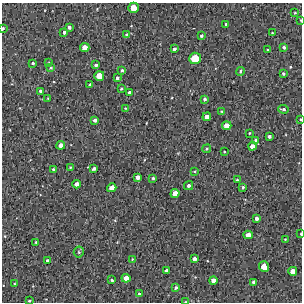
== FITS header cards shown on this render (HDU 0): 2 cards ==
NAXIS1  =                  300 / Width of image
NAXIS2  =                  300 / Height of image

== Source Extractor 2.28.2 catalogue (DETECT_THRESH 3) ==
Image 300 x 300 px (HDU 0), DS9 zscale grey, 1 PNG px = 1 image px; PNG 304 x 304 px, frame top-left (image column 1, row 300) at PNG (2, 3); each listed source drawn as its Kron ellipse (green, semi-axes under 4 px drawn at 4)
Background 1880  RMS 170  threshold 522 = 3 sigma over >= 5 px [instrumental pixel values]
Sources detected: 77; all 77 listed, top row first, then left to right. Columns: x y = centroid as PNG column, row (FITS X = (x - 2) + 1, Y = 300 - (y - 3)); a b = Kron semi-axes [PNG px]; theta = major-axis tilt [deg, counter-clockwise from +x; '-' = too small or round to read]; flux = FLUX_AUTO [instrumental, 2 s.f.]
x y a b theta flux
134 8 5 5 - 170000
295 13 3 3 - 9700
300 20 4 2 - 7900
226 24 3 2 - 13000
69 27 3 3 - 33000
3 28 3 2 - 20000
64 32 3 3 - 33000
272 33 3 2 - 10000
127 35 4 3 - 36000
201 36 3 3 - 19000
284 47 3 3 - 20000
85 48 4 4 - 110000
174 49 3 3 - 26000
268 50 3 2 - 10000
195 58 6 5 - 280000
33 63 3 3 - 17000
49 63 3 2 - 11000
96 65 3 3 - 26000
51 68 3 3 - 11000
122 70 4 3 - 17000
240 71 4 3 - 15000
283 73 3 3 - 18000
99 76 5 4 - 150000
117 78 3 3 - 28000
90 84 3 3 - 18000
121 89 3 2 - 12000
40 91 3 3 - 16000
129 93 4 3 - 37000
48 98 4 2 - 8600
205 99 4 3 - 24000
125 108 4 3 - 8500
283 109 5 3 - 24000
222 111 4 3 - 12000
207 117 4 4 - 74000
300 119 2 2 - 8300
95 120 4 4 - 40000
227 126 4 4 - 120000
249 133 3 3 - 9900
269 136 4 3 - 35000
256 140 4 4 - 33000
61 145 4 4 - 68000
252 146 4 4 - 72000
207 149 4 4 - 17000
224 152 3 2 - 10000
70 167 3 3 - 9200
53 169 4 4 - 19000
94 169 4 3 - 28000
195 171 4 3 - 11000
138 177 4 4 - 59000
153 178 3 3 - 18000
237 180 3 3 - 14000
77 184 4 4 - 59000
189 186 4 4 - 30000
243 187 3 3 - 17000
112 188 5 4 - 100000
175 193 4 4 - 100000
256 218 4 3 - 35000
301 234 3 2 - 14000
248 235 4 4 - 89000
285 239 3 2 - 8300
36 242 3 2 - 9000
79 252 5 5 - 16000
132 259 3 2 - 8400
194 259 4 4 - 50000
47 260 3 3 - 18000
264 267 5 5 - 150000
166 271 4 3 - 26000
293 271 4 4 - 100000
126 278 4 4 - 92000
112 280 3 3 - 17000
213 281 4 4 - 80000
254 282 4 3 - 38000
14 284 3 2 - 8500
176 288 4 4 - 22000
139 294 4 3 - 20000
29 301 3 3 - 13000
186 302 4 2 - 15000
At the frame edge (FLAGS 8, measured only in part): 6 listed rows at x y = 300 20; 3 28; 300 119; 301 234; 29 301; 186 302